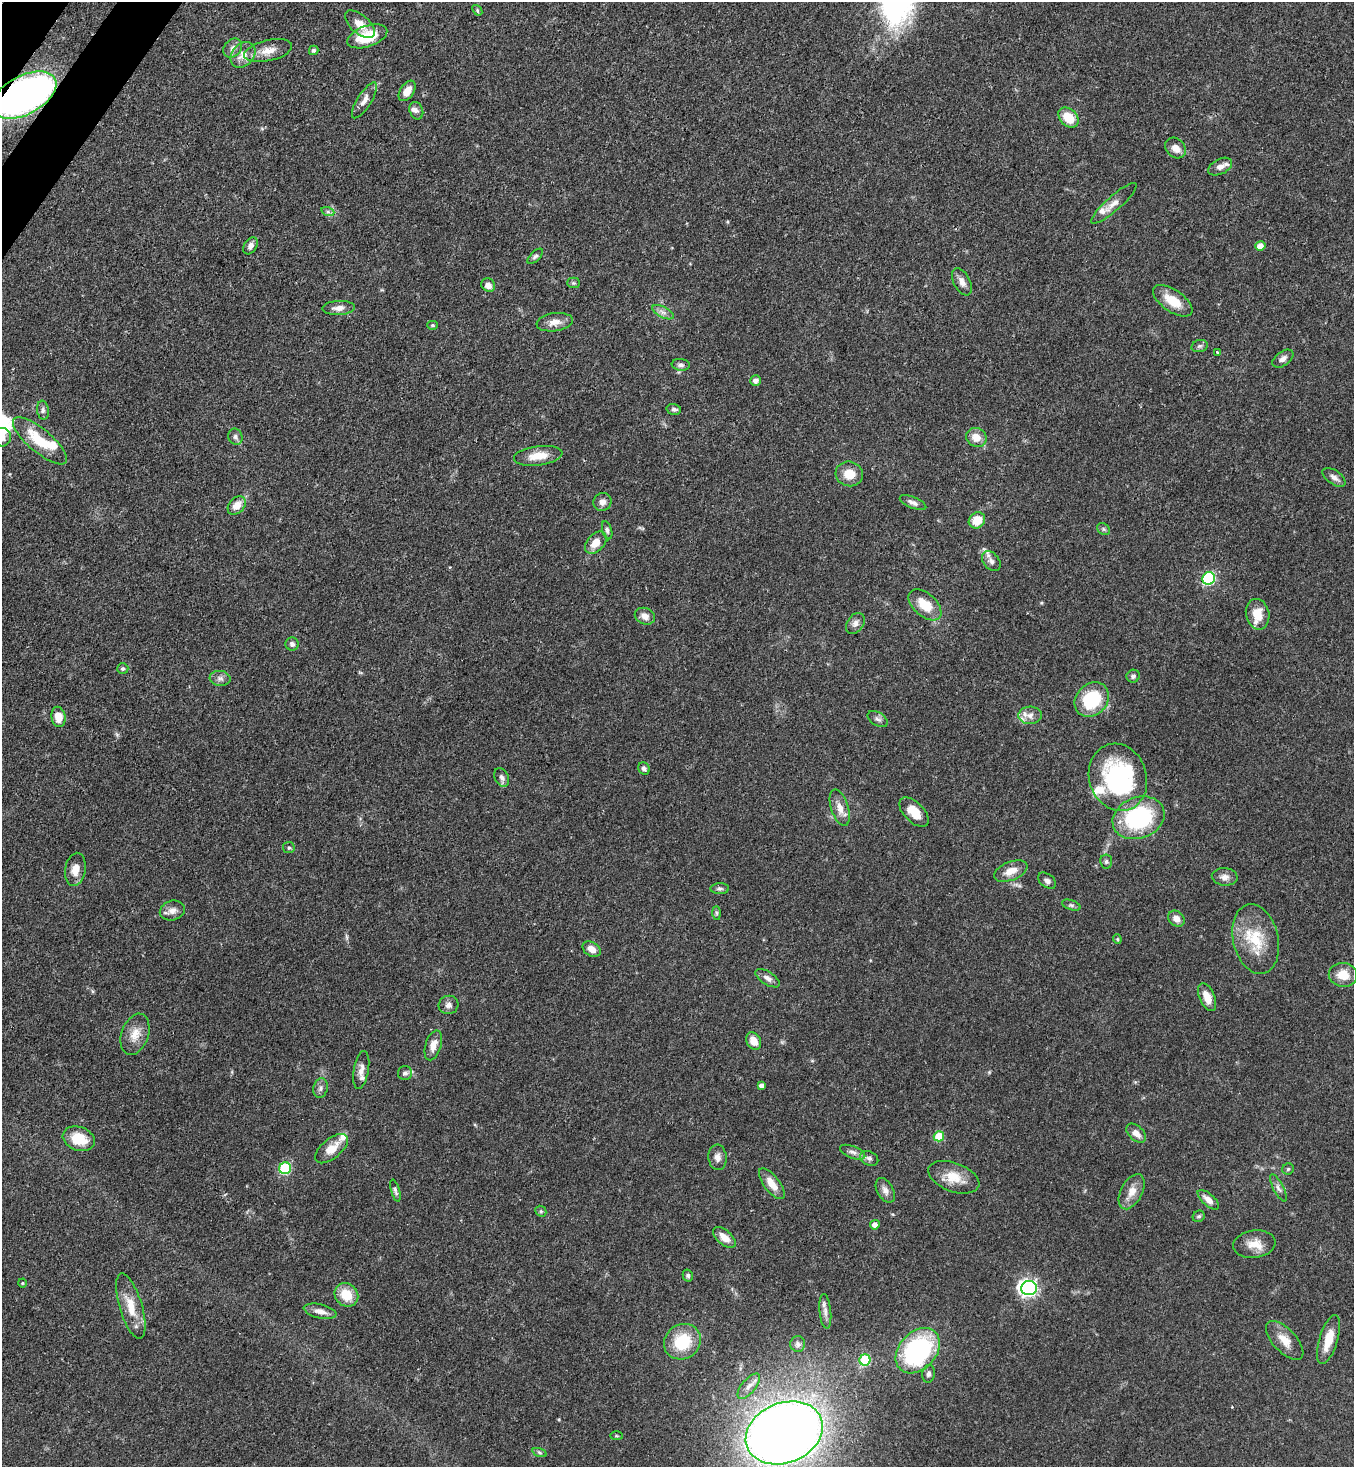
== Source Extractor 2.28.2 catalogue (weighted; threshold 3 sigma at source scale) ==
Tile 11 of 4 x 4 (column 3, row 3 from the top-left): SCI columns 2933-4284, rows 1524-2988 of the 6001 x 5979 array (HDU 1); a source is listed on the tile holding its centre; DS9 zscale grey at full resolution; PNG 1356 x 1469 px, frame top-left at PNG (2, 2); each listed source drawn as its Kron ellipse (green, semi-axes under 4 px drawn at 4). Shown black and unused: <1% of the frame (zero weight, under 3 of 4 exposures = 7% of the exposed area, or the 3 px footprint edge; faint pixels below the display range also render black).
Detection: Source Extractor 2.28.2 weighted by HDU 2 'WHT'; one run over the whole footprint, this tile lists its part. Background 0.0827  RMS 0.0039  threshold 0.0174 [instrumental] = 3 sigma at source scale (4.5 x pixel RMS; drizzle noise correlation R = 1.50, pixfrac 1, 0.05/0.05 arcsec/px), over >= 5 px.
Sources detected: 139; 1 inside a brighter object's white glare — neither listed nor drawn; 6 inside a brighter listed object's ellipse — not listed separately; the other 132 listed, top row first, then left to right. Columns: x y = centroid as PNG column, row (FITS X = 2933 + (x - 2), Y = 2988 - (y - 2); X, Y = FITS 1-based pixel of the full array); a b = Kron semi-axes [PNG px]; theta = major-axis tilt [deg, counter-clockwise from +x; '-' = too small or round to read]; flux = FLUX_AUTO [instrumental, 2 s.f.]
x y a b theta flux
477 10 6 4 -50 0.56
360 24 18 9 -41 4.3
367 36 21 10 19 12
233 48 10 8 46 2.1
314 50 5 4 - 0.97
268 51 24 10 13 5.1
243 55 14 10 49 4.3
407 91 11 6 56 3.8
24 95 35 19 28 160
364 100 21 7 58 3
416 111 9 6 -69 1.2
1068 117 11 8 -45 8.3
1176 148 11 9 -44 3.1
1220 167 13 7 27 2.4
1114 203 30 7 41 3.6
328 212 7 4 -19 0.82
250 246 9 6 58 1.9
1260 246 5 5 - 3.3
535 256 10 5 43 0.97
962 282 15 8 -63 2.5
573 283 6 5 - 0.65
488 285 7 6 - 2.5
1173 301 23 11 -35 8
338 308 16 7 3 2.9
663 312 11 5 -27 1.7
555 322 18 9 8 3.5
432 325 5 4 - 0.56
1200 346 8 6 15 0.96
1217 352 3 2 - 0.43
1283 359 12 7 36 1.7
681 365 9 6 -5 1.3
755 381 5 5 - 1.6
674 409 7 5 -13 1.2
43 410 9 6 -84 1.2
2 437 9 9 - 2.7
235 437 8 7 - 1.3
976 437 10 9 - 4.6
40 441 34 11 -40 14
538 456 24 9 7 6.5
849 474 14 12 -15 6.7
1334 477 13 7 -35 2
602 502 9 9 - 2.1
913 503 14 5 -23 1.7
237 505 10 7 48 4.1
977 520 9 7 40 6.9
1103 529 7 5 -37 0.73
607 530 9 4 -74 0.98
596 543 13 8 48 4.3
991 561 11 7 -51 2
1209 578 6 6 - 46
925 605 19 11 -41 9.2
1258 614 15 11 -77 7.3
645 616 10 8 -22 2.7
855 623 11 8 53 1.9
292 644 6 6 - 1.2
123 668 5 5 - 0.75
1133 676 7 6 - 1.1
220 678 10 7 -7 1.7
1092 699 19 15 47 21
1030 715 12 9 4 2.9
58 717 10 7 -81 5.6
878 719 11 6 -32 1.4
644 769 6 5 - 1.3
502 777 10 6 -63 1.7
1118 777 34 28 -72 54
840 808 19 8 -72 4
914 812 18 10 -44 6.3
1139 818 27 20 21 40
289 848 6 5 - 0.74
1106 862 7 6 - 0.83
75 869 17 10 80 4.8
1011 871 18 9 22 4.6
1225 877 13 8 -5 2.2
1047 881 10 6 -37 1.4
720 889 9 5 1 1
1071 905 10 5 -18 0.95
172 910 12 9 16 2.6
716 913 7 4 -89 0.63
1176 919 9 7 -41 2.7
1117 939 4 4 - 0.4
1256 939 35 22 -77 16
592 949 10 7 -29 3.2
1343 975 14 12 -9 6.5
767 978 13 6 -33 1.9
1207 997 15 7 -67 5.1
449 1005 10 9 - 1.9
135 1034 21 13 70 5.5
754 1041 9 7 -61 4.6
433 1045 15 8 73 3.4
361 1070 19 7 80 2.8
405 1073 7 7 - 1.6
762 1085 4 4 - 1.6
320 1088 10 7 76 1.5
1136 1133 11 7 -43 2.8
939 1136 5 5 - 12
79 1139 16 12 -20 9.2
331 1149 19 10 39 5.6
853 1152 13 6 -21 1.7
718 1157 13 9 -87 2.3
869 1158 9 7 -26 1.3
285 1168 6 5 - 36
1288 1169 6 5 - 0.65
954 1177 27 14 -20 7.9
772 1184 18 8 -53 5
1278 1188 15 5 -62 1.5
885 1190 13 8 -61 2.3
395 1191 11 4 -74 0.94
1132 1192 19 10 62 4.7
1208 1200 13 6 -41 2.7
541 1211 6 5 - 0.56
1199 1216 6 5 - 0.7
875 1225 5 4 - 2.2
724 1237 13 7 -41 3.8
1254 1244 21 13 8 5.4
688 1275 6 5 - 0.71
22 1283 4 4 - 0.4
1029 1288 8 7 - 130
346 1295 12 11 - 8.2
131 1306 34 11 -73 8.7
320 1311 17 7 -13 2.7
825 1311 17 6 -84 2.2
1285 1340 24 11 -47 5.5
1328 1340 25 9 73 7.5
682 1342 19 17 35 16
798 1344 8 7 - 1.3
918 1351 26 18 48 63
865 1360 6 5 - 29
929 1374 9 6 83 1.3
749 1386 15 7 50 2.4
784 1433 40 30 22 620
616 1436 6 3 0 0.43
539 1453 7 3 -19 0.65
Overlapping masked pixels (flux is a lower limit): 1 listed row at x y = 24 95
Isophote crosses this tile's border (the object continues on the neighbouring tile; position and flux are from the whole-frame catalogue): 3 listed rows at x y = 24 95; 2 437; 784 1433